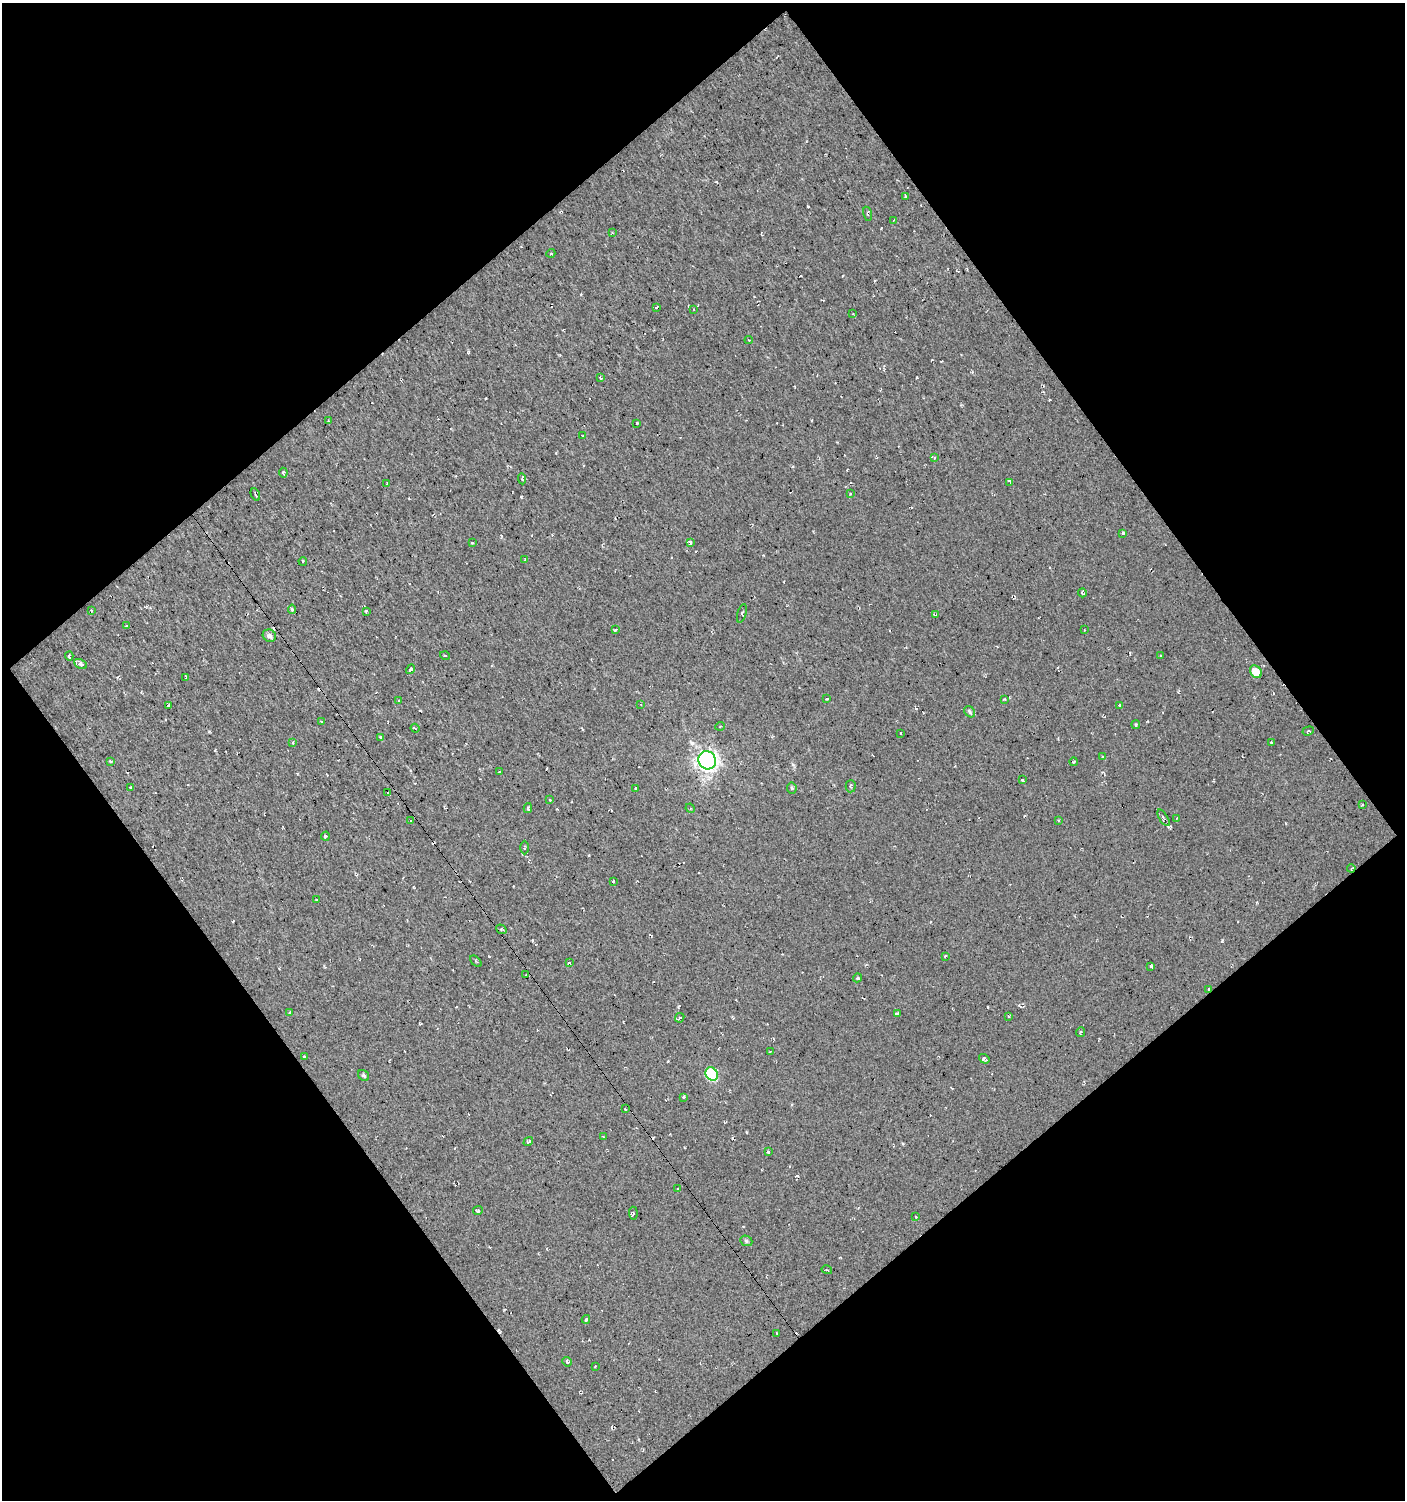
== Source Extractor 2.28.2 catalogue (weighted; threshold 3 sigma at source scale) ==
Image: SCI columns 712-2114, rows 413-1910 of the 2966 x 2989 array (HDU 1 of 3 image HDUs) = the unmasked area's bounding box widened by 8 px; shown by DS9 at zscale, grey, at full resolution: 1 PNG px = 1 image px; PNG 1407 x 1502 px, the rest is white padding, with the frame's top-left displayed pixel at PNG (2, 3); every listed detection drawn as its Kron ellipse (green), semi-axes under 4 PNG px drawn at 4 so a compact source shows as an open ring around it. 50% of this frame is shown black and not used: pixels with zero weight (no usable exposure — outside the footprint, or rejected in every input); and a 3 px margin inside the footprint's outer edge (the drizzle kernel's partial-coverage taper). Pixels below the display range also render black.
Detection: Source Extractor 2.28.2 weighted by HDU 2 'WHT'. Background 7.67e-04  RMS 0.019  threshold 0.0851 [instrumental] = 3 sigma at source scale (4.5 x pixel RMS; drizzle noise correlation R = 1.50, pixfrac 1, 0.0396/0.0396 arcsec/px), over >= 5 px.
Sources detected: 125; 9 cosmic-ray / hot-pixel residue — neither listed nor drawn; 1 inside a brighter listed object's ellipse — not listed separately; the other 115 listed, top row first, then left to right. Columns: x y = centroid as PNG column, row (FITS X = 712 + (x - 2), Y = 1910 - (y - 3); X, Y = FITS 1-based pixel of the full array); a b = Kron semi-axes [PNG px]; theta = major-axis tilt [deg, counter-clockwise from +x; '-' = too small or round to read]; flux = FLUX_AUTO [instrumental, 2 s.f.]
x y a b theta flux
905 197 4 2 - 2.1
867 214 7 3 -76 2.1
894 220 4 3 - 1.6
612 233 4 2 - 1.4
551 253 4 3 - 1.5
657 308 3 3 - 2.4
694 309 3 2 - 1.2
853 314 4 2 - 1.3
749 340 4 3 - 1.5
600 378 4 3 - 3
329 421 3 2 - 2.7
637 423 3 2 - 1.8
583 436 3 2 - 1.2
934 457 4 3 - 2.9
283 473 5 3 - 2.6
522 479 5 3 - 2.6
1010 482 4 2 - 4.2
387 484 3 2 - 1.9
255 494 6 2 -64 2.9
851 494 3 2 - 1.3
1123 533 3 3 - 2.6
472 543 3 2 - 1.3
690 543 4 3 - 5.6
525 559 4 3 - 1.6
303 561 4 3 - 1.8
1082 593 4 3 - 4.5
292 609 4 4 - 3
91 611 4 3 - 2.6
366 611 3 3 - 2.8
742 614 10 4 74 3.1
935 615 4 3 - 2.8
126 626 3 3 - 14
615 630 3 2 - 2.6
1084 630 2 2 - 1.4
269 636 7 6 - 6.3
69 656 4 3 - 4.7
445 656 5 3 - 1.6
1161 656 3 2 - 1.5
80 664 7 4 -26 7.2
411 669 5 4 - 4.8
1256 672 7 5 -54 28
186 678 3 3 - 1.7
827 699 3 2 - 1.3
1005 699 4 3 - 1.5
399 701 3 3 - 1.7
641 704 4 2 - 1.8
169 705 3 2 - 1.7
1119 705 3 3 - 3.3
970 712 6 5 - 3.7
321 722 3 2 - 2.3
1136 725 4 3 - 2.7
720 726 5 3 - 1.4
415 728 4 3 - 1.9
1308 731 6 3 19 2.3
901 733 3 2 - 2.5
380 738 3 3 - 4.6
293 742 3 2 - 1.6
1272 742 3 3 - 3
1102 757 3 3 - 2.6
707 760 9 8 - 1100
110 761 4 3 - 3.2
1073 762 4 2 - 1.6
499 772 3 2 - 1.4
1022 780 3 3 - 1.8
851 786 6 5 - 3.9
130 787 3 2 - 1.2
636 788 3 3 - 2.7
792 788 5 5 - 2.6
388 792 4 2 - 1.2
550 800 3 2 - 1.7
1362 805 3 2 - 2
528 808 5 4 - 3.1
690 808 5 4 - 2.8
1163 818 9 4 -58 3.9
1177 818 3 3 - 2.5
410 820 3 3 - 6.1
1058 820 3 2 - 1.3
325 836 4 3 - 2.2
524 847 7 3 -89 2.3
1351 868 4 3 - 2.2
613 881 3 2 - 1.7
317 900 3 2 - 1.3
501 929 5 3 - 3
945 956 3 2 - 1.5
476 961 7 2 -44 1.6
569 963 3 3 - 2.5
1151 966 3 3 - 3.2
525 975 4 2 - 1.4
858 978 4 4 - 2
1209 989 3 2 - 1.5
290 1012 3 2 - 1.6
897 1014 4 3 - 2.3
1009 1016 4 3 - 2.3
680 1018 5 3 - 2.6
1080 1032 5 3 - 3
770 1052 3 3 - 1.9
304 1057 4 2 - 2.5
984 1059 5 3 - 4.4
712 1074 7 6 - 130
364 1075 6 5 - 4.4
683 1097 4 3 - 2.1
625 1109 3 3 - 2.3
603 1136 3 2 - 1.4
528 1141 5 3 - 2.3
768 1152 3 3 - 2.5
678 1189 3 3 - 2.4
478 1211 5 4 - 3
633 1213 6 4 -84 2.5
916 1217 3 2 - 2.2
746 1241 6 5 - 3.2
827 1270 5 3 - 1.8
586 1319 4 3 - 2.1
777 1333 3 2 - 1.9
567 1362 5 3 - 2
595 1366 3 2 - 1.5
Overlapping masked pixels (flux is a lower limit): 2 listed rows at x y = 1351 868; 1209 989
Unlisted compact peaks at least as high as the median listed source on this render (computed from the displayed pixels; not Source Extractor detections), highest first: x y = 1222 941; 521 497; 808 206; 917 377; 797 1176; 678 1007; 793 764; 215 750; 881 228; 209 731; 489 956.